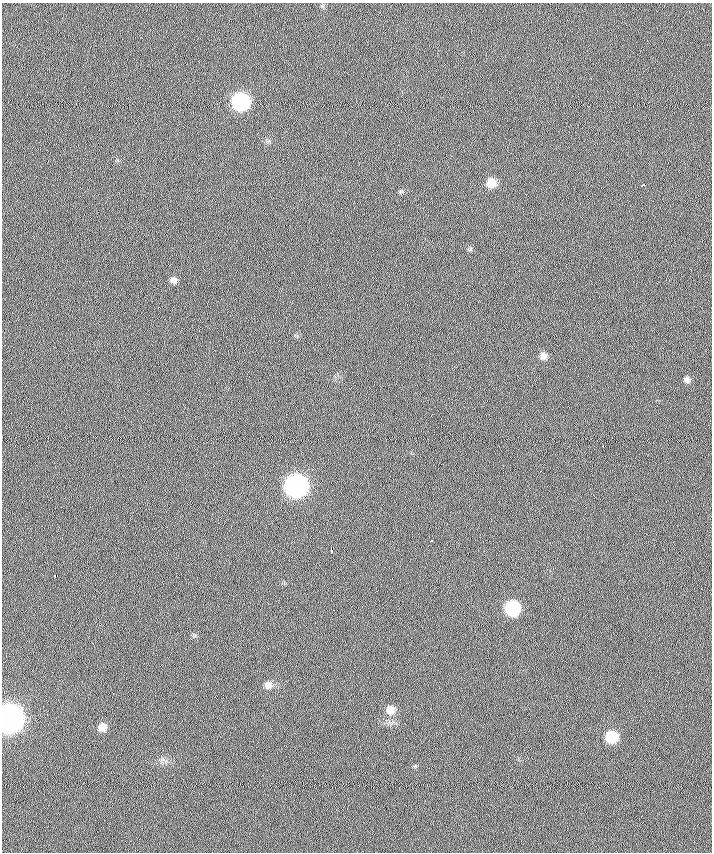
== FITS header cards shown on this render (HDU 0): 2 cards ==
NAXIS1  =                  710 /
NAXIS2  =                  850 /

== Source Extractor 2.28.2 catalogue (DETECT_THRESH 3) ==
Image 710 x 850 px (HDU 0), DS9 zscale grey, 1 PNG px = 1 image px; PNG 714 x 854 px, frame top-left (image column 1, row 850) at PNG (2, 3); no overlay
Background 0.0618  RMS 6.1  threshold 18.4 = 3 sigma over >= 5 px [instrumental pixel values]
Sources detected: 21; all 21 listed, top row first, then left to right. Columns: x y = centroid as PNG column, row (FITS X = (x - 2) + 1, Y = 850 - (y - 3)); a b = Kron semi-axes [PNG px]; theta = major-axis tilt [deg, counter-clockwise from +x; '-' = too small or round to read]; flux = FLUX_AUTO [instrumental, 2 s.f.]
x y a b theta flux
322 6 6 5 - 660
240 102 10 9 - 92000
491 183 9 9 - 6400
643 185 4 3 - 2000
401 191 6 4 1 650
470 249 6 4 70 600
173 280 8 7 - 1800
158 308 3 2 - 800
543 356 8 8 - 2300
687 380 7 7 - 1400
603 446 2 2 - 1100
296 486 10 10 - 290000
431 541 3 3 - 3400
331 550 6 2 -88 2300
55 576 3 3 - 6100
512 608 9 9 - 45000
268 685 9 9 - 2500
391 710 10 9 - 4300
9 718 10 10 - 890000
102 727 9 8 - 3600
612 737 9 8 - 20000
At the frame edge (FLAGS 8, measured only in part): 1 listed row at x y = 9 718